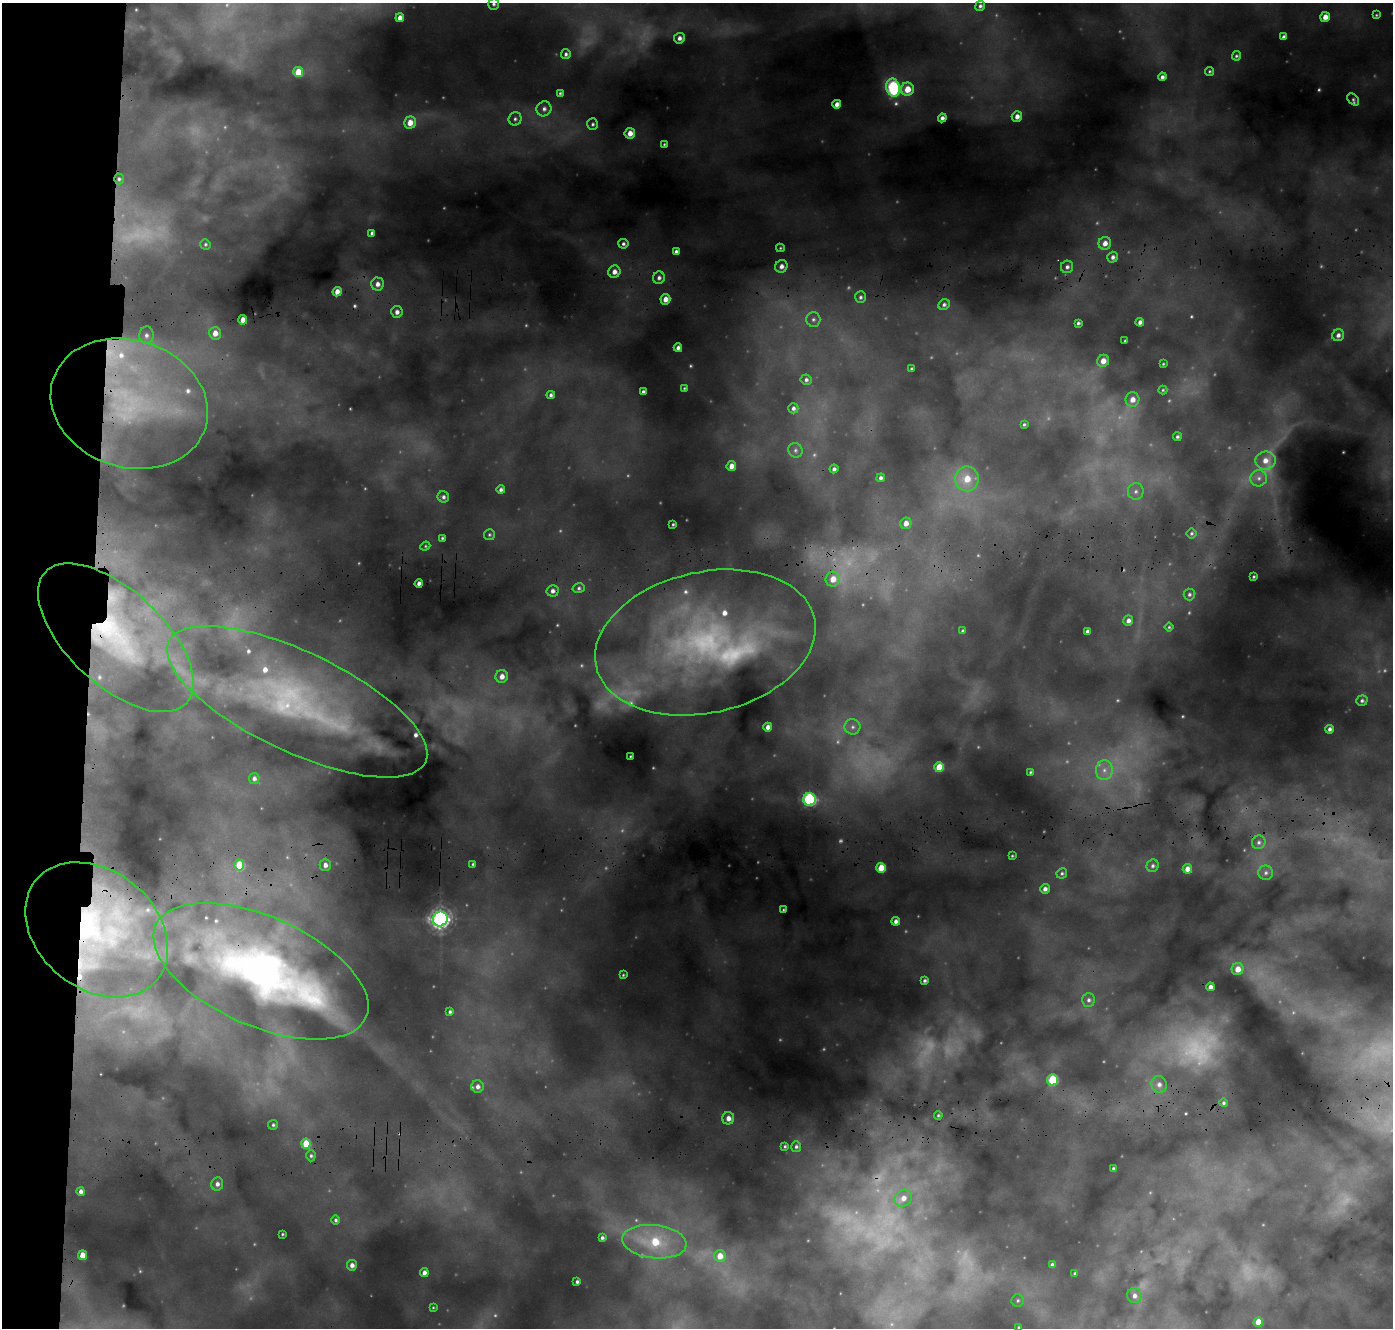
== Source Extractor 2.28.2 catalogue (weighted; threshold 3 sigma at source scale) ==
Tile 4 of 3 x 3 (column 1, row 2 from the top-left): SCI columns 34-1424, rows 1888-3213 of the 4231 x 5099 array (HDU 1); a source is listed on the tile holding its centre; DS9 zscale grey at full resolution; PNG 1395 x 1330 px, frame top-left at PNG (2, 3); each listed source drawn as its Kron ellipse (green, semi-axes under 4 px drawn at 4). Shown black and unused: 7% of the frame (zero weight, under 3 of 4 exposures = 24% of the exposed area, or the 3 px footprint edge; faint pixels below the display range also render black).
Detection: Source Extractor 2.28.2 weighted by HDU 2 'WHT'; one run over the whole footprint, this tile lists its part. Background 0.395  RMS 0.043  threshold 0.192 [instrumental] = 3 sigma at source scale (4.5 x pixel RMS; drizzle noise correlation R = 1.50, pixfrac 1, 0.05/0.05 arcsec/px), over >= 5 px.
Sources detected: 224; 47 too faint to see at this stretch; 1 cosmic-ray / hot-pixel residue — neither listed nor drawn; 18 inside a brighter listed object's ellipse — not listed separately; the other 158 listed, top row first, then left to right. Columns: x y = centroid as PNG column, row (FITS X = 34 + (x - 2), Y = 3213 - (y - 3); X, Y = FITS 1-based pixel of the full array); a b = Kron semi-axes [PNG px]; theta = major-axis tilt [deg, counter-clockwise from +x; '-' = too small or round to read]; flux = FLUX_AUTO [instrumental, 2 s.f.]
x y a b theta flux
493 4 5 5 - 9.9
980 6 5 4 - 11
1376 15 3 3 - 4.3
1325 17 5 4 - 40
400 18 4 4 - 30
1284 37 4 4 - 18
679 38 5 5 - 20
566 54 5 4 - 11
1236 56 5 4 - 8.2
1209 71 4 4 - 6.4
298 72 5 5 - 100
1162 77 4 4 - 15
893 88 9 6 -77 650
907 89 7 6 - 84
560 93 4 4 - 7
1353 99 7 5 -45 8.3
837 104 4 4 - 27
544 109 7 7 - 20
1017 116 5 5 - 27
942 118 4 4 - 18
515 119 7 6 - 13
410 123 6 5 - 58
593 124 6 5 - 10
630 133 5 5 - 43
664 144 3 3 - 5.2
119 179 5 5 - 9.4
372 233 4 4 - 11
1105 243 6 6 - 33
205 244 5 5 - 7.3
623 244 5 5 - 11
780 248 4 3 - 5.2
676 251 4 4 - 11
1113 257 5 5 - 16
781 266 6 6 - 25
1067 267 6 6 - 14
614 272 6 6 - 31
659 278 6 6 - 17
377 284 6 6 - 27
337 292 5 4 - 39
860 297 6 5 - 11
665 299 5 5 - 38
944 305 6 5 - 12
397 312 6 5 - 22
813 319 7 7 - 15
243 320 4 4 - 43
1140 322 4 4 - 20
1078 323 4 3 - 9.7
215 333 6 6 - 41
146 335 9 7 86 20
1338 335 6 5 - 19
1125 341 3 3 - 5.4
678 348 4 4 - 18
1103 361 6 6 - 42
1163 364 3 3 - 4.4
911 369 3 3 - 6.7
806 380 5 5 - 13
684 388 3 3 - 4.8
1163 390 4 4 - 5.7
643 392 4 3 - 13
551 395 4 4 - 12
1132 400 7 7 - 37
129 404 80 63 -18 1300
793 408 5 5 - 14
1024 424 3 3 - 6.2
1177 437 4 4 - 9.1
795 450 7 7 - 14
1265 461 10 9 - 48
731 466 5 4 - 38
834 469 4 4 - 13
881 478 4 4 - 13
1259 478 8 8 - 21
967 479 12 11 - 110
501 490 4 4 - 13
1136 491 8 8 - 20
443 497 6 5 - 13
906 523 6 5 - 35
673 524 3 3 - 5.5
1191 533 5 5 - 7.9
489 535 5 5 - 7.3
442 538 4 3 - 6.5
425 546 5 4 - 5.6
1254 577 3 3 - 6.7
833 579 7 7 - 63
419 583 4 4 - 23
579 588 6 5 - 9.8
553 591 6 5 - 20
1189 594 6 5 - 10
1128 621 5 5 - 21
1169 627 4 4 - 6.2
963 631 4 4 - 9.3
1087 631 4 4 - 16
116 638 96 47 -43 1100
705 642 112 70 13 1600
502 676 6 6 - 34
1362 701 5 5 - 10
297 702 142 50 -25 1400
768 727 4 4 - 25
853 727 8 7 - 17
1330 729 4 4 - 14
630 756 3 2 - 3.9
939 767 5 5 - 92
1104 770 10 8 86 34
1031 772 3 3 - 5.4
254 778 5 5 - 14
809 799 6 6 - 730
1259 842 7 6 - 15
1012 856 3 2 - 4.4
473 864 4 4 - 7.1
239 865 5 5 - 140
325 865 6 5 - 25
1153 866 6 6 - 12
881 868 5 5 - 100
1187 869 5 4 - 34
1062 873 5 5 - 8.1
1266 873 7 7 - 14
1045 889 5 4 - 19
783 910 3 2 - 4
440 919 7 7 - 2000
896 921 4 4 - 20
97 930 78 59 -39 1200
1238 969 6 6 - 48
261 971 115 54 -24 1900
623 975 3 3 - 4.7
925 981 4 3 - 9
1210 987 4 4 - 22
1088 1000 7 6 - 15
450 1012 4 3 - 9.4
1052 1080 5 5 - 240
1159 1084 8 8 - 26
478 1087 6 6 - 20
1224 1103 4 4 - 7.9
938 1115 4 3 - 6.2
728 1118 6 6 - 35
273 1125 5 5 - 8.7
306 1144 5 4 - 130
785 1146 4 4 - 7.7
796 1147 5 5 - 11
311 1156 5 4 - 9.1
1113 1168 3 3 - 6
217 1184 6 6 - 18
81 1191 4 4 - 18
903 1198 9 7 42 40
336 1220 4 4 - 9.1
282 1234 3 2 - 4.4
602 1238 4 3 - 11
654 1242 32 16 -6 290
82 1255 5 4 - 65
720 1256 6 6 - 64
352 1265 5 5 - 24
1052 1265 4 4 - 14
424 1273 4 4 - 23
1075 1274 3 3 - 7.1
577 1282 3 3 - 10
1134 1296 7 7 - 18
1018 1300 6 6 - 9
433 1307 4 3 - 4.2
1258 1322 5 4 - 56
1019 1327 3 3 - 6.2
Overlapping masked pixels (flux is a lower limit): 5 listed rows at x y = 119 179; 129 404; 116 638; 97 930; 261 971
Isophote crosses this tile's border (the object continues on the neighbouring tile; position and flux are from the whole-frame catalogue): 2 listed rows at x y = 493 4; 1019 1327